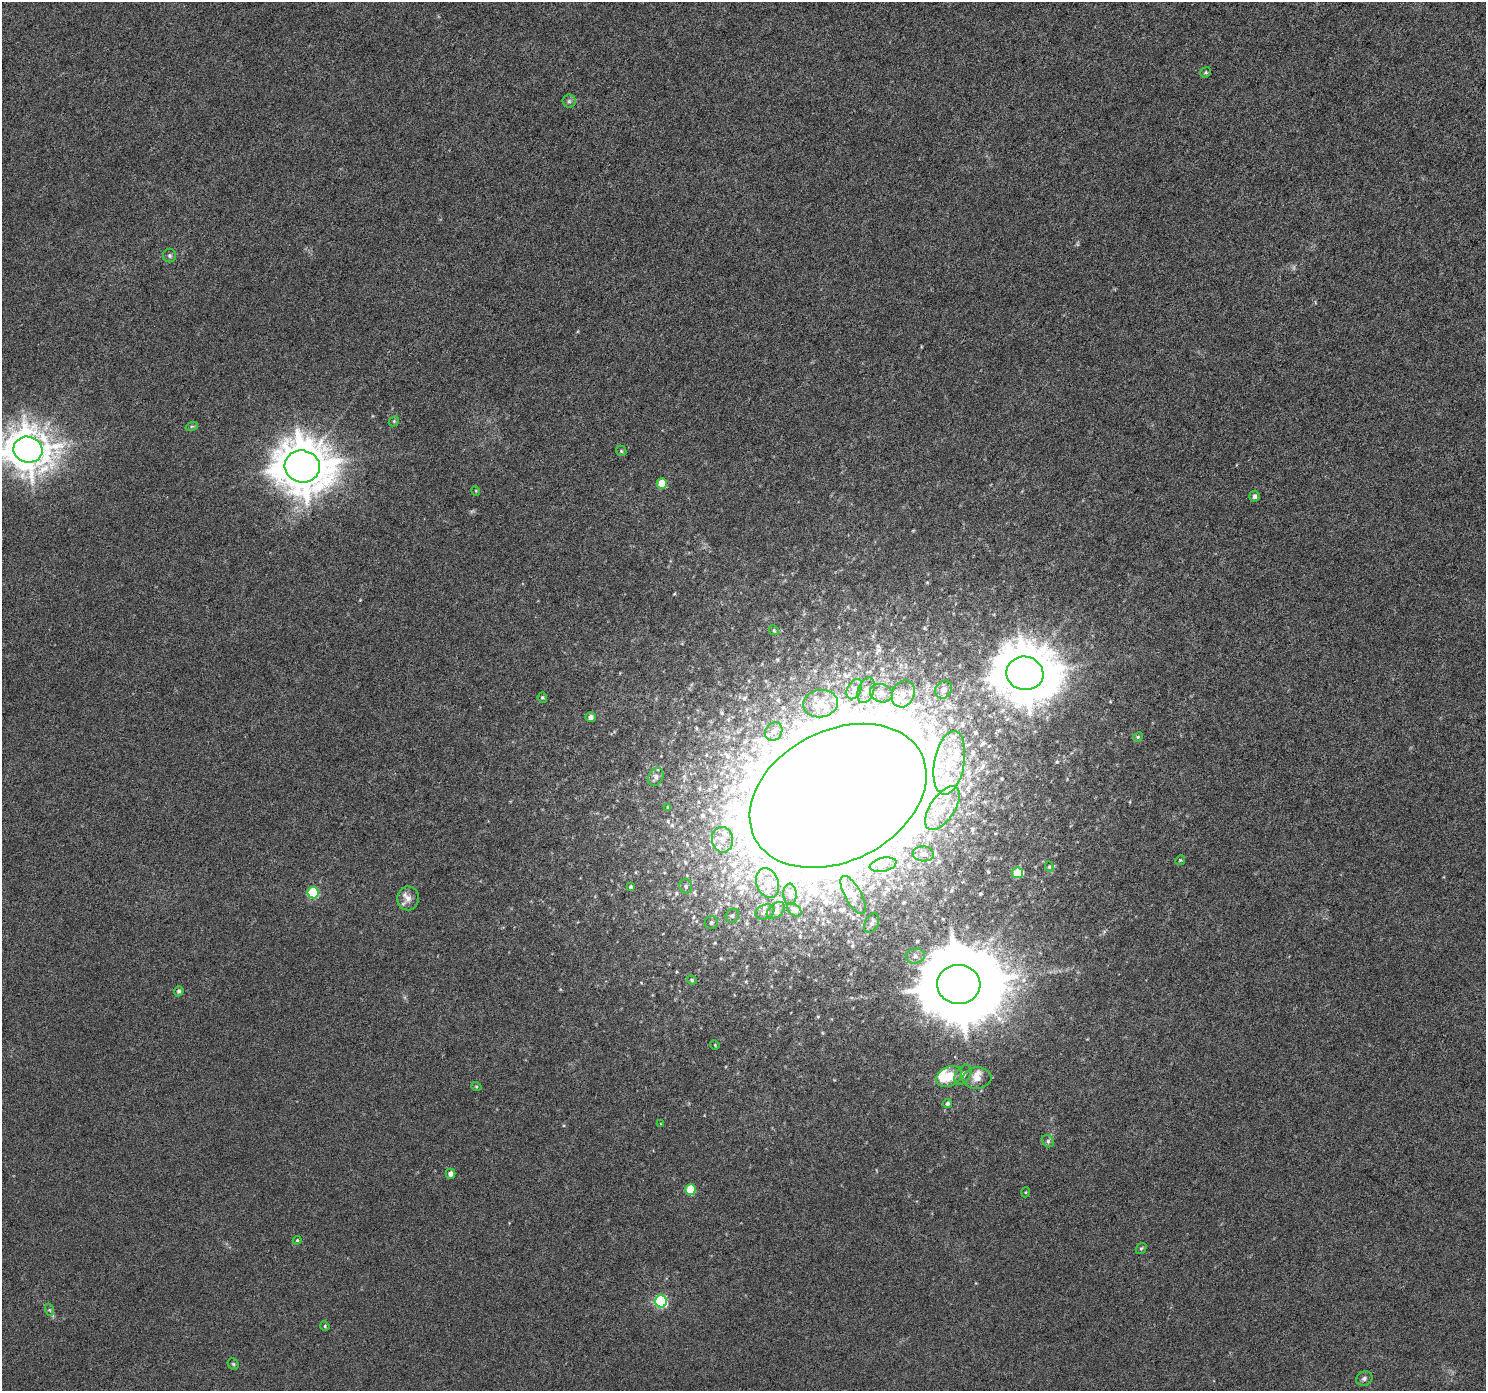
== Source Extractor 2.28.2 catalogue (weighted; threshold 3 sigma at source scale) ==
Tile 10 of 4 x 4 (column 2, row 3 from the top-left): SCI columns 1486-2969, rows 1578-2966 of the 5947 x 5998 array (HDU 1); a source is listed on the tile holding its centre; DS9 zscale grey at full resolution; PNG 1488 x 1393 px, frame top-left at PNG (2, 2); each listed source drawn as its Kron ellipse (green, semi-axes under 4 px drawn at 4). Nothing masked; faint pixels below the display range render black.
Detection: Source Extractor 2.28.2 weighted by HDU 2 'WHT'; one run over the whole footprint, this tile lists its part. Background 8.71e-04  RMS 0.0014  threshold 0.0059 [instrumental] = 3 sigma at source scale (4.09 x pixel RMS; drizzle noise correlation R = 1.36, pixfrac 0.8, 0.0396/0.0396 arcsec/px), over >= 5 px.
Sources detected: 80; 1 too faint to see at this stretch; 1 inside a brighter object's white glare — neither listed nor drawn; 9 inside a brighter listed object's ellipse — not listed separately; the other 69 listed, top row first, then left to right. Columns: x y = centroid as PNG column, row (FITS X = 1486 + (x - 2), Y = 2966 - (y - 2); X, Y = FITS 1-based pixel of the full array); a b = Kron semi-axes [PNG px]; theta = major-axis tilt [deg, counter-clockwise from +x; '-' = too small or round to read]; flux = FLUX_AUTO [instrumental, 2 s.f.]
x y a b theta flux
1206 72 5 5 - 0.19
569 101 6 6 - 0.34
170 256 7 6 - 0.3
394 421 6 4 47 0.19
192 426 6 4 18 0.21
28 450 14 13 - 310
621 451 6 4 -47 0.19
302 466 17 16 - 500
662 483 5 5 - 3
476 491 5 3 - 0.1
1254 496 5 5 - 0.4
774 630 5 4 - 0.17
1025 673 18 17 - 650
854 689 11 7 63 0.71
866 690 13 8 71 0.81
944 690 9 8 - 0.91
881 693 11 9 -17 0.89
903 694 14 11 66 2
542 698 5 4 - 0.2
820 704 17 13 7 2
591 717 5 5 - 0.54
774 731 10 8 56 0.89
1138 737 5 4 - 0.17
949 763 32 15 80 5.4
656 777 9 7 60 0.55
838 796 93 65 27 2400
668 807 4 3 - 0.17
942 808 25 12 56 3.5
722 840 13 10 -80 1.5
923 854 10 7 -5 0.78
1180 860 5 4 - 0.16
883 865 13 7 12 0.73
1049 867 5 4 - 0.17
1018 873 6 5 - 4.8
768 883 15 11 -71 1.7
686 886 7 6 - 0.35
631 887 4 4 - 0.24
313 893 6 5 - 9.3
790 894 10 6 -85 0.51
853 895 21 8 -61 1.3
408 898 12 11 - 0.97
794 910 8 5 -43 0.34
776 911 10 6 42 0.51
765 912 10 7 22 0.46
732 916 7 6 - 0.35
711 923 7 6 - 0.31
872 923 10 6 65 0.43
915 956 9 7 9 0.64
692 980 5 4 - 0.16
959 984 21 19 -2 2100
179 991 5 5 - 0.25
715 1045 5 4 - 0.13
963 1075 11 7 55 0.62
949 1076 14 9 27 2.9
977 1078 14 10 3 1.1
476 1086 5 3 - 0.12
947 1103 5 4 - 0.26
661 1124 4 2 - 0.091
1048 1141 6 5 - 0.28
451 1174 5 4 - 0.64
690 1190 5 5 - 4.9
1026 1192 5 3 - 0.12
297 1240 4 4 - 0.13
1141 1248 6 4 51 0.18
661 1301 6 6 - 18
50 1310 6 4 -71 0.19
325 1326 5 4 - 0.15
233 1364 6 5 - 0.21
1364 1378 8 7 - 0.43
Isophote crosses this tile's border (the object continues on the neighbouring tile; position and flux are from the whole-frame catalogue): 1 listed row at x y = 28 450